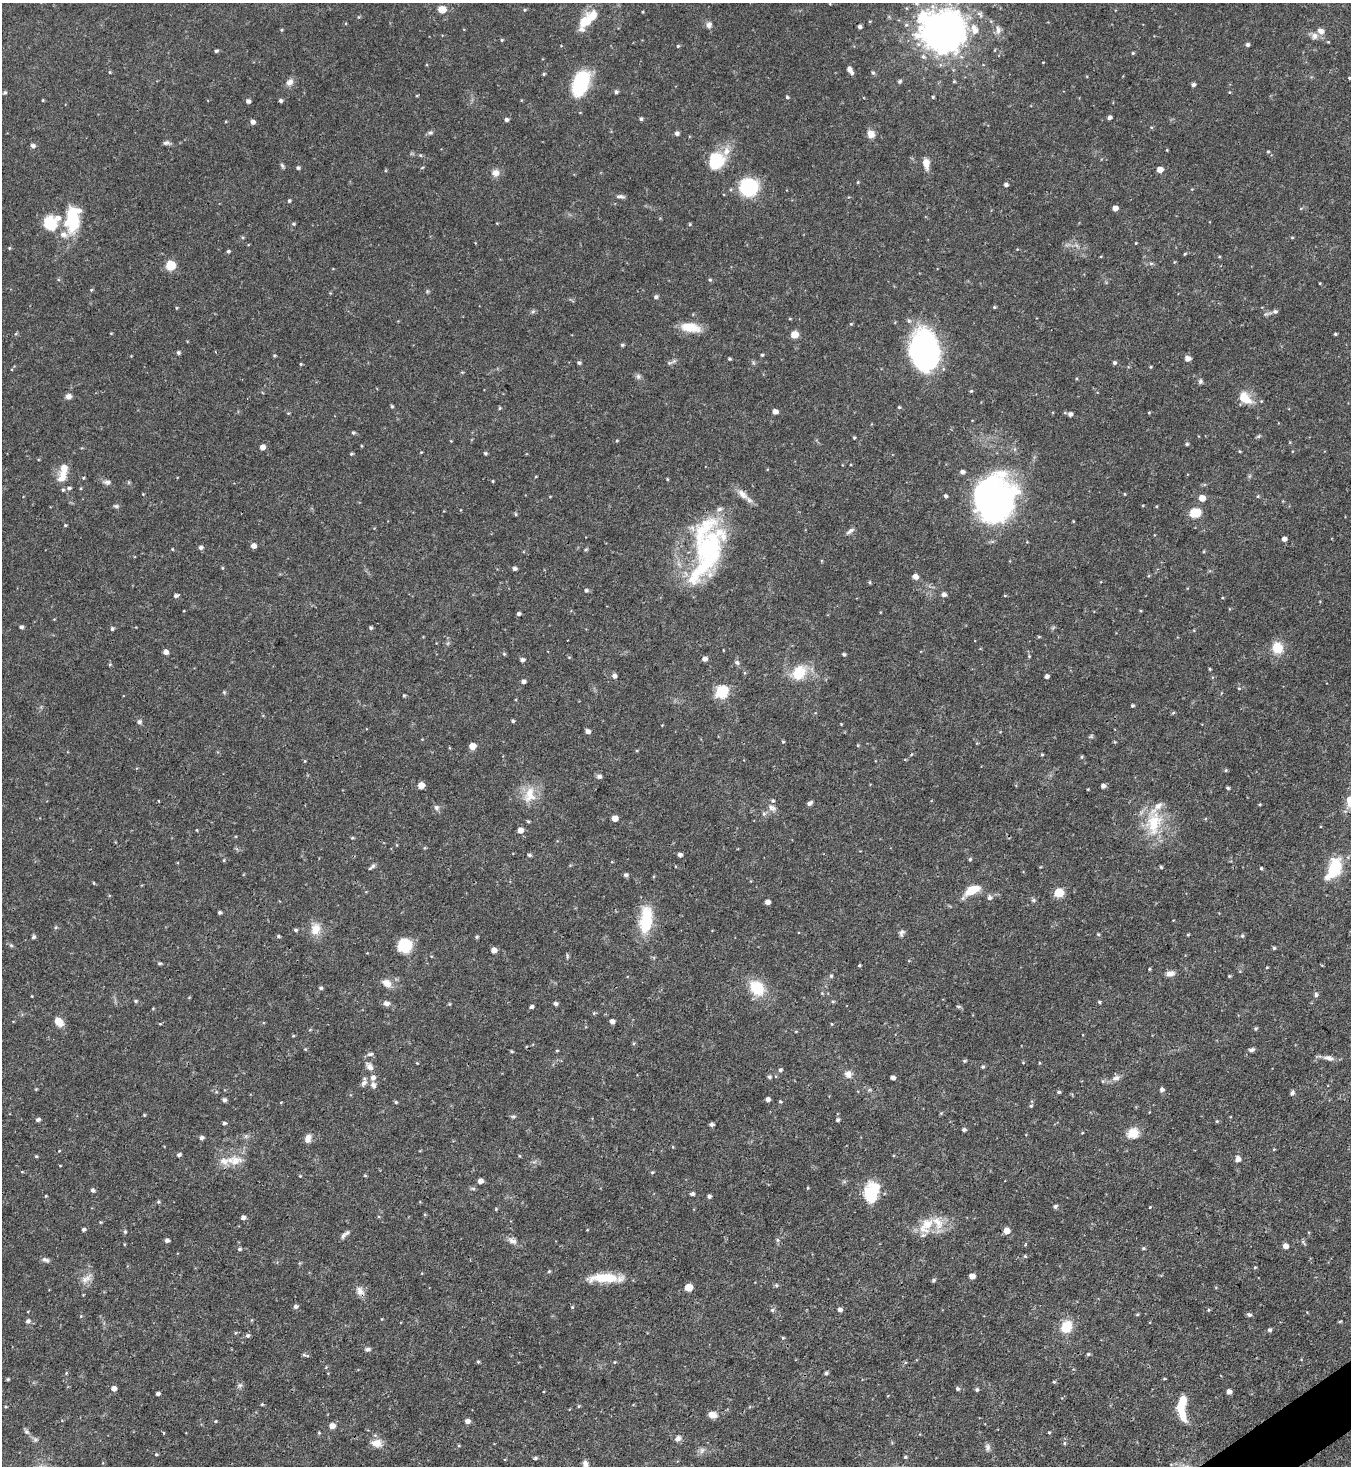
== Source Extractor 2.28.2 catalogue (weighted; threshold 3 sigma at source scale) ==
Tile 6 of 4 x 4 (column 2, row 2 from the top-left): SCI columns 1646-2994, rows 2929-4392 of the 5850 x 5857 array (HDU 1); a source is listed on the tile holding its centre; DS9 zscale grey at full resolution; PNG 1353 x 1468 px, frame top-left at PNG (2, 3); no overlay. Shown black and unused: <1% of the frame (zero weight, under 3 of 4 exposures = <1% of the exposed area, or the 3 px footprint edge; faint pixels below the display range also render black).
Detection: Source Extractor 2.28.2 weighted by HDU 2 'WHT'; one run over the whole footprint, this tile lists its part. Background 0.0622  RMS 0.0035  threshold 0.0157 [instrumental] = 3 sigma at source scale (4.5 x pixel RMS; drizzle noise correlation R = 1.50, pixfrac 1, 0.05/0.05 arcsec/px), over >= 5 px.
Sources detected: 425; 1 inside a brighter object's white glare — not listed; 15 inside a brighter listed object's ellipse — not listed separately; the other 409 listed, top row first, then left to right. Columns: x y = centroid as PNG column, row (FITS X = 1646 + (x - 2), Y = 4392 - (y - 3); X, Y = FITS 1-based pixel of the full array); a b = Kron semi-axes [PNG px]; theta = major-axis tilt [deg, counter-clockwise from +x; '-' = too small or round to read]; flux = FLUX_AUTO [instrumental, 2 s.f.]
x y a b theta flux
442 9 5 5 - 7.3
525 10 5 4 - 0.41
643 12 4 3 - 0.29
980 14 10 6 -50 1.3
585 21 20 10 59 8.5
709 25 8 7 - 1.4
860 27 4 3 - 0.93
974 29 16 9 -72 3.9
281 30 4 4 - 0.33
998 30 12 6 -89 1.5
944 31 24 21 -11 350
1321 31 7 6 - 2
1315 36 9 9 - 1.6
502 40 4 4 - 0.42
1247 45 5 4 - 0.8
678 46 5 4 - 0.42
216 51 4 3 - 0.6
1133 53 4 3 - 0.4
923 57 7 6 - 1.1
850 70 9 4 -59 1.6
109 72 4 3 - 0.27
873 73 5 4 - 0.61
544 74 4 4 - 0.41
1349 78 4 3 - 0.37
900 81 5 4 - 0.66
290 82 11 8 30 1.8
581 82 19 11 72 35
1193 85 4 4 - 0.86
616 92 4 4 - 0.85
5 93 4 4 - 0.55
787 97 4 4 - 0.52
933 97 4 4 - 0.41
43 100 3 3 - 0.33
248 101 4 4 - 1.2
280 101 4 4 - 0.8
1109 118 4 4 - 0.95
641 119 4 4 - 0.65
506 120 4 4 - 0.92
253 122 5 4 - 1.4
430 133 6 5 - 0.65
677 133 5 5 - 1.1
871 134 10 8 -61 2.4
166 143 9 5 9 0.92
33 146 5 5 - 1.1
1167 150 4 3 - 0.28
1268 151 5 3 - 0.33
420 155 5 4 - 0.4
716 160 21 19 73 12
926 163 12 7 -80 3.3
282 165 7 4 -63 0.6
298 168 4 4 - 0.7
422 168 5 3 - 0.29
1160 170 5 4 - 3
495 173 10 9 - 2.1
858 182 4 4 - 0.31
1006 185 4 4 - 0.92
749 187 17 17 - 20
620 196 11 5 -6 1
289 201 4 4 - 0.57
1115 208 5 4 - 2.1
1301 208 5 3 - 0.32
72 220 27 14 -90 17
50 224 17 15 -64 9.5
293 224 5 4 - 0.44
690 224 4 4 - 0.38
242 237 6 4 -7 0.46
1292 237 4 3 - 0.3
9 248 4 4 - 0.34
228 251 4 4 - 0.58
1185 254 4 3 - 0.38
1219 257 4 3 - 0.3
1151 263 6 4 0 0.6
171 265 7 7 - 8.8
710 280 5 4 - 0.43
1320 283 3 2 - 0.25
91 290 4 4 - 0.39
427 291 6 4 -72 0.42
656 297 5 5 - 0.69
994 307 4 4 - 0.46
176 308 5 3 - 0.33
533 311 6 4 19 0.58
1275 311 6 5 - 0.87
790 319 5 3 - 0.26
851 324 4 4 - 0.34
690 327 24 10 -9 6.6
16 333 5 3 - 0.38
111 333 4 3 - 0.25
1335 334 3 3 - 0.44
794 335 5 5 - 6.6
622 345 5 4 - 0.54
924 352 38 25 -83 76
178 353 4 4 - 0.73
274 355 4 4 - 0.42
762 355 4 4 - 0.43
1187 358 5 5 - 2.1
730 359 5 4 - 0.4
579 363 5 5 - 0.57
669 363 8 5 30 0.76
1114 363 5 4 - 0.7
301 364 4 3 - 0.34
1151 367 3 3 - 0.34
638 376 8 6 -75 0.92
1200 381 6 6 - 0.75
971 391 5 4 - 0.41
68 396 8 7 - 1.3
1244 398 14 9 -43 7.2
392 406 4 4 - 0.52
899 407 4 4 - 0.39
500 408 4 4 - 0.39
775 412 5 4 - 2
288 413 5 3 - 0.29
1070 414 4 4 - 1.1
353 433 4 4 - 0.53
854 438 3 3 - 0.38
617 441 4 3 - 0.36
1187 444 4 3 - 0.57
262 447 5 4 - 2
485 453 4 4 - 0.53
351 454 4 3 - 0.46
962 472 5 4 - 1.2
62 477 16 11 62 3.9
83 478 4 3 - 0.32
667 479 5 3 - 0.3
493 481 3 3 - 0.32
107 482 11 6 -7 1.2
69 488 6 4 16 0.78
143 494 3 3 - 0.24
743 494 18 9 -45 3.1
1125 494 4 3 - 0.29
946 496 4 3 - 0.73
1258 496 4 3 - 0.35
1202 498 5 5 - 4.3
993 499 43 38 85 120
116 506 8 5 -9 0.65
1195 513 11 9 9 6.1
516 514 5 3 - 0.35
1073 521 4 3 - 0.26
65 525 4 3 - 0.39
850 531 12 5 37 1.2
1284 539 4 4 - 1.6
253 546 5 5 - 1.7
201 547 5 5 - 1
172 549 4 4 - 0.29
586 549 5 3 - 0.39
708 549 73 34 87 52
222 568 4 4 - 0.33
515 569 4 4 - 0.99
915 576 5 5 - 2.4
870 582 5 3 - 0.43
586 590 5 4 - 0.69
944 594 5 5 - 1.3
176 596 5 4 - 0.85
518 614 4 4 - 0.88
21 627 4 4 - 0.86
371 628 4 4 - 0.58
112 629 5 4 - 0.69
1039 637 5 3 - 0.36
1277 647 12 11 - 6.6
166 652 5 4 - 1.6
504 654 5 4 - 0.45
844 654 4 4 - 0.6
1029 656 4 3 - 0.31
705 659 5 5 - 1.5
522 660 5 4 - 0.98
737 662 7 5 -47 0.77
110 664 5 4 - 0.41
1210 669 3 3 - 0.33
799 672 19 15 56 9
614 676 5 5 - 1.2
1047 676 4 4 - 1.2
523 681 5 4 - 1
1239 688 5 3 - 0.31
224 692 5 5 - 0.42
722 692 6 6 - 39
404 695 4 4 - 0.38
1132 705 4 4 - 0.57
1173 713 5 3 - 0.4
513 721 4 3 - 0.53
139 722 6 5 - 0.92
841 724 3 3 - 0.23
588 731 5 4 - 1.5
1091 736 5 5 - 0.5
783 742 4 4 - 0.38
858 745 4 3 - 0.32
472 746 5 5 - 3.9
1042 754 4 3 - 0.39
1082 757 5 3 - 0.41
305 761 5 3 - 0.3
1226 770 5 4 - 0.45
599 776 7 6 - 0.89
421 785 5 5 - 4
1103 786 5 4 - 1.2
1228 788 4 3 - 0.56
1088 789 3 2 - 0.26
529 793 27 12 69 5.9
1350 800 12 8 85 4.1
158 801 4 2 - 0.28
773 801 5 5 - 0.69
810 803 6 4 35 1.1
1260 804 4 3 - 0.34
436 807 8 7 - 1
772 808 12 7 -33 1.6
615 818 5 5 - 3.3
528 821 4 4 - 0.43
1154 823 36 20 81 14
197 830 4 2 - 0.26
520 830 5 5 - 2.4
352 838 4 4 - 0.42
530 855 5 4 - 0.65
680 855 4 4 - 1.1
970 859 5 4 - 0.42
372 866 11 4 39 0.85
1161 867 4 4 - 0.43
1261 868 4 3 - 0.43
1334 868 22 12 64 16
626 875 5 5 - 0.8
94 883 5 3 - 0.3
972 890 14 8 26 8.3
1059 893 6 5 - 16
990 897 7 6 - 1.1
1033 900 6 5 - 0.61
767 902 4 4 - 1.8
219 912 4 3 - 0.67
646 920 34 15 84 13
56 927 5 4 - 0.48
315 929 16 12 73 4.5
295 930 5 4 - 0.54
901 933 10 6 74 0.98
1098 934 5 3 - 0.37
1188 935 4 3 - 0.33
278 936 5 4 - 0.5
1242 936 5 4 - 0.49
33 937 5 4 - 0.74
477 937 5 4 - 0.48
11 945 5 5 - 0.53
405 945 9 8 - 20
1274 948 4 4 - 0.47
494 950 5 5 - 2.4
567 956 6 4 -73 0.49
159 963 4 4 - 0.52
859 965 3 3 - 0.41
1267 967 5 3 - 0.27
1149 969 3 3 - 0.35
1170 973 10 6 9 1.8
831 976 5 5 - 0.5
1229 976 4 4 - 0.37
387 983 11 8 -35 3.1
321 988 5 4 - 0.54
757 988 14 11 -49 13
1316 995 7 5 90 0.72
32 996 3 2 - 0.23
189 998 5 3 - 0.26
136 1001 5 4 - 0.52
833 1002 5 3 - 0.41
1099 1002 4 3 - 0.5
386 1003 8 6 -8 1.4
449 1004 6 4 -89 0.34
556 1004 4 4 - 0.95
958 1006 6 4 -2 0.49
531 1007 4 4 - 0.83
594 1013 5 4 - 0.4
612 1021 4 4 - 1.5
59 1022 9 7 -45 4.3
832 1024 5 3 - 0.27
1255 1028 5 5 - 0.52
796 1031 5 3 - 0.26
293 1036 5 3 - 0.3
305 1049 5 3 - 0.31
557 1050 5 3 - 0.29
1252 1050 7 5 12 0.93
512 1051 4 3 - 0.44
370 1054 9 5 8 0.84
1328 1058 14 7 -13 1.9
964 1061 5 4 - 0.47
1023 1062 5 3 - 0.29
417 1063 3 3 - 0.24
1039 1063 4 3 - 0.27
369 1066 12 7 -54 1.9
983 1067 5 5 - 0.57
780 1070 5 4 - 0.71
848 1074 10 9 - 1.9
769 1077 5 4 - 0.67
373 1078 8 7 - 1.5
893 1078 4 4 - 1.2
1116 1078 10 7 10 1.5
364 1083 9 6 45 1.2
373 1085 8 7 - 1.3
36 1089 4 3 - 0.32
869 1090 6 4 18 0.42
1162 1090 5 4 - 1.1
216 1092 5 4 - 0.42
1058 1092 5 4 - 0.45
1292 1093 5 5 - 0.99
768 1099 4 4 - 1.4
224 1100 5 4 - 0.91
780 1101 4 4 - 0.41
281 1102 4 3 - 0.24
396 1102 4 4 - 0.47
1031 1106 5 4 - 0.46
144 1115 4 4 - 0.3
513 1117 6 5 - 0.59
38 1120 5 4 - 0.94
838 1120 4 4 - 0.72
1217 1121 5 4 - 0.4
224 1123 4 4 - 0.68
711 1124 4 4 - 0.91
964 1130 4 4 - 0.76
1082 1133 3 3 - 0.31
1133 1133 14 12 17 4.4
201 1138 5 4 - 1
308 1138 11 7 76 1.9
673 1147 5 3 - 0.27
1274 1149 4 3 - 0.3
179 1155 5 4 - 0.7
36 1156 4 4 - 0.4
520 1156 5 3 - 0.29
1238 1159 7 6 - 1.6
235 1161 20 14 16 5.5
652 1172 5 3 - 0.37
300 1176 4 4 - 0.25
365 1176 5 3 - 0.34
480 1181 4 4 - 1.8
808 1188 4 4 - 0.3
93 1190 5 5 - 0.83
872 1192 24 16 79 12
692 1194 4 4 - 0.94
46 1196 4 3 - 0.29
709 1196 4 4 - 0.89
158 1202 5 4 - 0.49
1055 1206 5 4 - 0.7
1150 1207 3 3 - 0.23
496 1209 4 4 - 0.35
243 1217 5 4 - 1.3
100 1222 5 3 - 0.32
926 1226 26 15 57 7.6
83 1229 4 4 - 0.74
1007 1231 5 5 - 3.3
125 1232 5 4 - 0.53
343 1235 10 6 62 0.98
167 1240 5 4 - 1.1
777 1240 6 4 90 0.59
512 1241 14 8 -24 1.9
1285 1246 5 5 - 2.2
1143 1248 5 4 - 0.42
239 1249 5 5 - 0.67
1025 1256 5 4 - 0.44
46 1260 10 6 -13 1
1255 1268 5 3 - 0.35
549 1271 5 4 - 0.41
972 1276 5 4 - 2.5
604 1278 34 10 2 11
86 1279 17 7 35 2.4
934 1280 6 5 - 0.5
776 1285 5 4 - 0.47
688 1287 5 5 - 8.2
360 1291 14 9 -59 2.2
83 1295 4 3 - 0.24
296 1306 6 5 - 0.93
572 1307 5 4 - 0.33
840 1309 5 4 - 1
772 1310 5 5 - 0.59
1208 1310 4 4 - 0.39
1137 1314 5 3 - 0.33
1249 1315 5 4 - 0.88
81 1316 4 3 - 0.28
28 1321 6 5 - 0.92
1340 1321 5 3 - 0.34
1067 1327 12 10 66 8
1270 1330 5 4 - 0.8
248 1335 6 5 - 0.74
783 1338 5 4 - 0.42
368 1349 7 5 15 0.99
1088 1354 5 4 - 0.52
304 1355 7 4 -10 0.52
478 1361 4 4 - 0.46
615 1362 4 4 - 0.31
66 1373 6 3 72 0.33
826 1373 4 4 - 0.66
8 1379 4 3 - 0.44
1164 1379 5 3 - 0.32
1054 1382 4 4 - 0.44
239 1385 8 5 19 0.77
114 1388 5 5 - 1.8
957 1389 5 5 - 0.71
977 1390 4 4 - 0.71
1229 1392 4 4 - 1.9
158 1393 4 3 - 0.87
1182 1402 16 9 72 5.8
262 1404 4 4 - 0.34
579 1406 4 4 - 0.38
6 1407 4 4 - 0.35
713 1415 10 7 -18 2.4
215 1421 4 4 - 0.33
467 1421 5 5 - 1.6
332 1426 6 5 - 2.5
26 1432 9 6 -49 0.94
1049 1432 3 3 - 0.33
164 1433 5 3 - 0.29
319 1433 4 4 - 0.33
678 1438 9 7 29 1.3
35 1440 8 6 -44 0.89
377 1443 15 9 -5 3.1
1064 1443 5 3 - 0.42
988 1447 10 7 -88 1.1
702 1451 10 4 63 1
156 1454 4 3 - 0.39
905 1457 4 4 - 0.46
535 1458 5 4 - 0.55
585 1464 12 6 -79 2
Overlapping masked pixels (flux is a lower limit): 2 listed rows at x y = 581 82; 708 549
Isophote crosses this tile's border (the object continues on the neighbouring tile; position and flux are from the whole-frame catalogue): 2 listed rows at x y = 1350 800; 585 1464